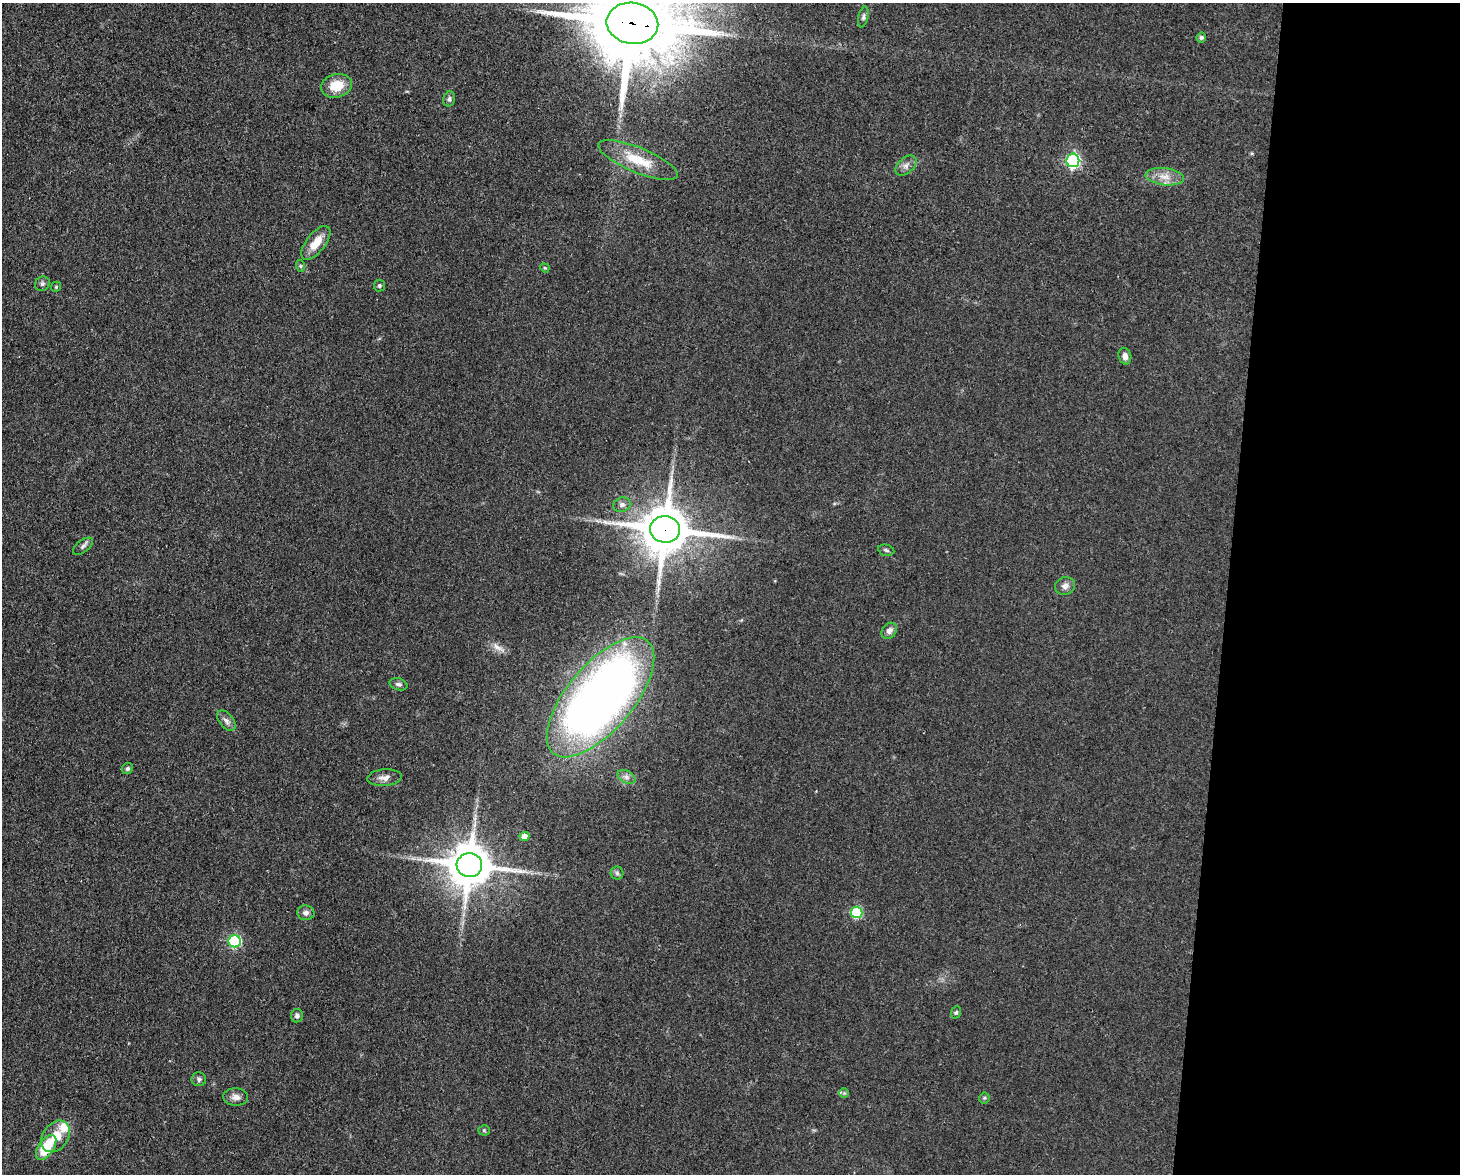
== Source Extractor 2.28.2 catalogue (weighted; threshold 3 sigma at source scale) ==
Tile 9 of 3 x 4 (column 3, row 3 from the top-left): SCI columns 3140-4597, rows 1173-2344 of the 4709 x 4691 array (HDU 1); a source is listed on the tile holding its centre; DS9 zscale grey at full resolution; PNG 1462 x 1176 px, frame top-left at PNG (2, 3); each listed source drawn as its Kron ellipse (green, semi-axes under 4 px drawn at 4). Shown black and unused: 16% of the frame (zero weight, under 3 of 4 exposures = <1% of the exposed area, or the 3 px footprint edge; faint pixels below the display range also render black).
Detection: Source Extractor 2.28.2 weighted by HDU 2 'WHT'; one run over the whole footprint, this tile lists its part. Background 0.0632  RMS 0.0059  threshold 0.0265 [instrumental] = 3 sigma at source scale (4.5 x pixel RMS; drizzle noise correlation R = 1.50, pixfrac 1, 0.05/0.05 arcsec/px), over >= 5 px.
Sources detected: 46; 1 long thin detection or spike segment (spike, bleed or trail) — neither listed nor drawn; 2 inside a brighter listed object's ellipse — not listed separately; the other 43 listed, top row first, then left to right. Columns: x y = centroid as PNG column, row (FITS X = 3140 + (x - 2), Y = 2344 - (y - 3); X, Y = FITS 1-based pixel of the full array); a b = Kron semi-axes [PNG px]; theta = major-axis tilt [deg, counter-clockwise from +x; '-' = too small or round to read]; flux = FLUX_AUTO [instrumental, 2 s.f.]
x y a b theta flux
863 17 10 5 78 1.6
632 23 26 20 -8 10000
1201 37 5 5 - 1.1
336 86 16 11 15 13
449 99 8 5 75 1.4
638 160 42 12 -22 20
1073 160 7 6 - 120
906 165 12 7 42 3.2
1165 177 19 8 -7 6.8
316 243 20 9 52 9.2
301 266 6 4 -70 0.75
545 268 5 3 - 0.56
42 284 8 7 - 1.5
379 286 6 5 - 1.1
56 287 5 4 - 0.71
1125 356 8 6 -76 2.8
622 505 9 7 19 2.2
665 529 15 13 -5 3000
83 546 12 6 38 1.9
886 550 8 5 -12 1.2
1065 586 10 8 15 2.9
889 631 9 7 50 2.9
399 684 9 6 -16 1.7
600 697 73 33 50 520
226 721 12 7 -50 2.6
127 769 6 5 - 1.2
626 777 9 6 -27 2.5
384 778 17 8 4 4
524 837 5 4 - 4.4
469 865 13 12 - 2300
617 873 6 6 - 1.3
857 912 5 5 - 46
306 913 8 7 - 2.3
235 941 6 6 - 67
956 1012 6 5 - 0.92
297 1016 6 6 - 1.7
199 1079 7 7 - 1.5
844 1093 5 5 - 0.82
236 1097 12 8 -4 3.5
984 1098 5 5 - 0.86
484 1130 5 5 - 0.8
56 1136 17 12 55 11
46 1147 14 7 56 22
Overlapping masked pixels (flux is a lower limit): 2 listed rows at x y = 632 23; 665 529
Isophote crosses this tile's border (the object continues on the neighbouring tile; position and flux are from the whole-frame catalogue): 1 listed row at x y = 632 23